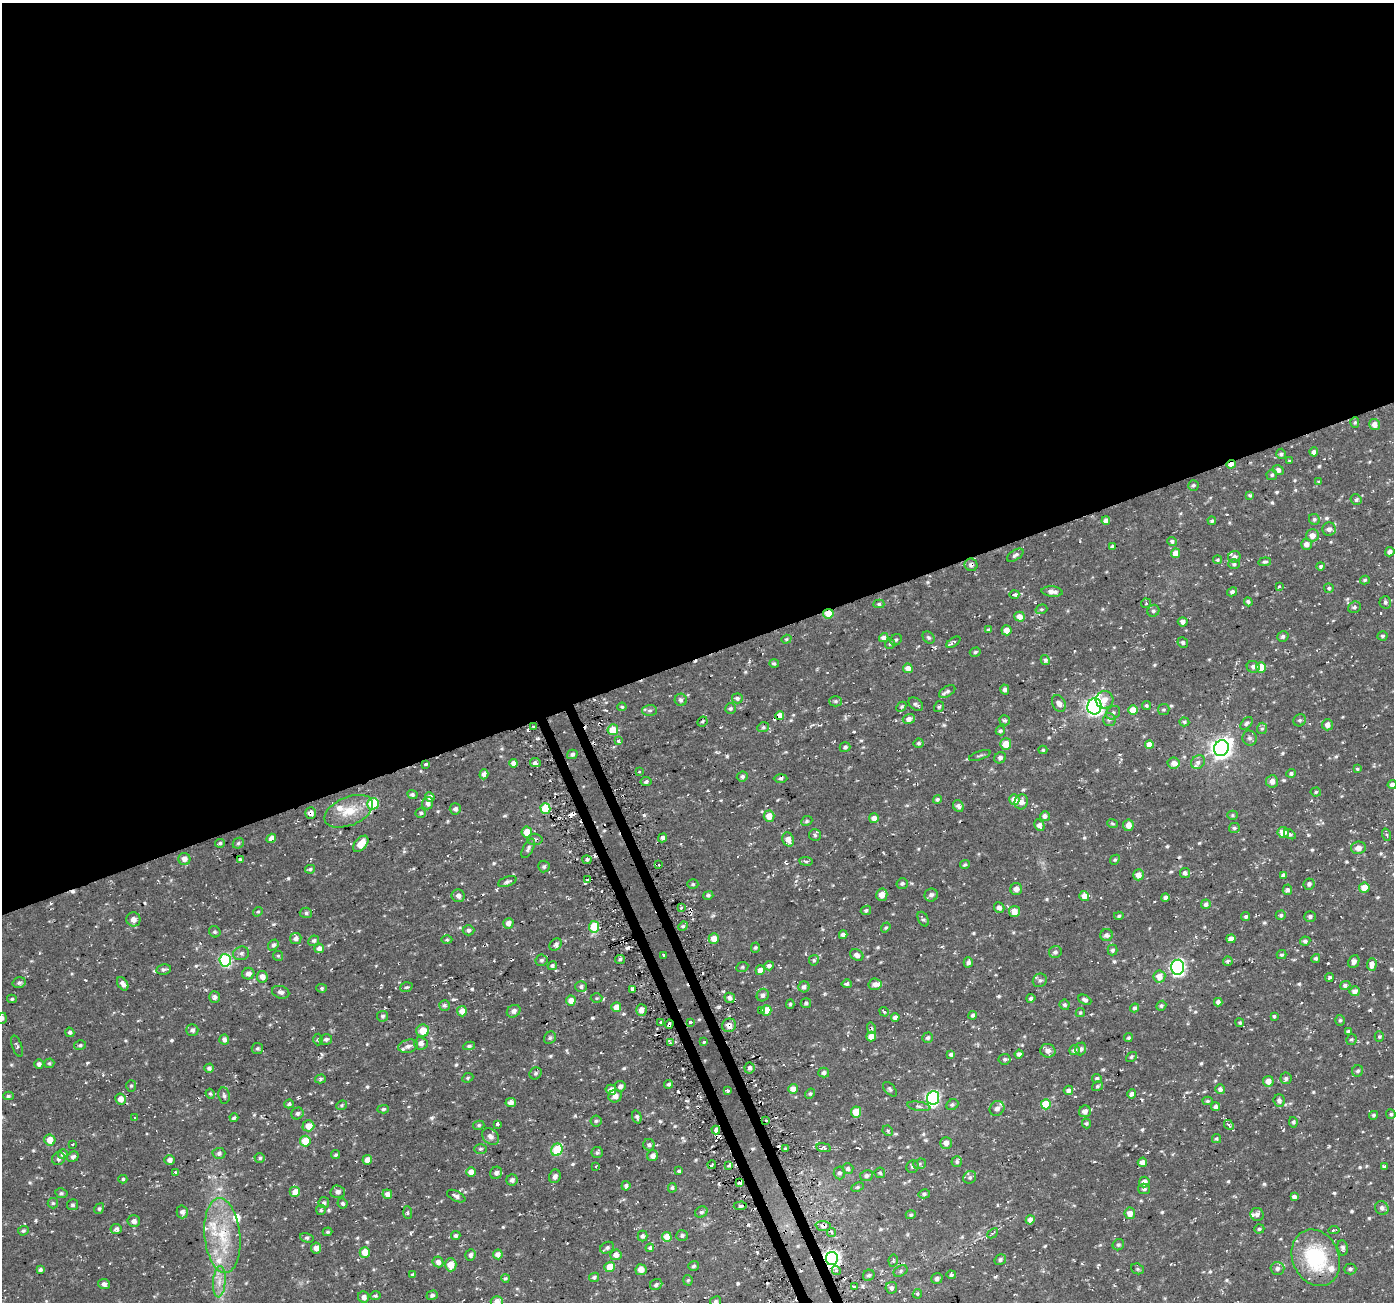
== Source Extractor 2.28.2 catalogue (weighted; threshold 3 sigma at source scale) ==
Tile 2 of 4 x 4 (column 2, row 1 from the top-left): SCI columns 1418-2809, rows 3990-5289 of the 5621 x 5436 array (HDU 1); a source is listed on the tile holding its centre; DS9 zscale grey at full resolution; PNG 1396 x 1304 px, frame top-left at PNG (2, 3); each listed source drawn as its Kron ellipse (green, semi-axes under 4 px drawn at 4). Shown black and unused: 51% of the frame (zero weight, under 2 of 3 exposures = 2% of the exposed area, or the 3 px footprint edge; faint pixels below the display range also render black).
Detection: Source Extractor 2.28.2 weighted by HDU 2 'WHT'; one run over the whole footprint, this tile lists its part. Background 0.0287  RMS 0.0075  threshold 0.034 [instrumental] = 3 sigma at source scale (4.5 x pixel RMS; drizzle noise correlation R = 1.50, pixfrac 1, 0.0396/0.0396 arcsec/px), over >= 5 px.
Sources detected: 683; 22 cosmic-ray / hot-pixel residue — neither listed nor drawn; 14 inside a brighter listed object's ellipse — not listed separately; of the other 647, all 500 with FLUX_AUTO >= 1.03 (the completeness limit of this list) listed and drawn (147 fainter detections not listed), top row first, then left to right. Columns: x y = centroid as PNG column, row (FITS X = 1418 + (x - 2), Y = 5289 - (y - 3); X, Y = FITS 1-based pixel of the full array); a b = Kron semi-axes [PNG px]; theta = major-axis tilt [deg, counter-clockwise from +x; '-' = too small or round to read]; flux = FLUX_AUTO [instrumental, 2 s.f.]
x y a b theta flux
1355 422 5 4 - 1
1374 425 5 5 - 4.8
1314 452 4 4 - 2.7
1281 454 5 4 - 1.4
1290 461 3 3 - 1.1
1231 464 5 3 - 4.9
1278 470 5 5 - 2.9
1272 475 5 5 - 1.3
1319 482 3 3 - 1.1
1193 485 5 5 - 1.5
1250 495 4 4 - 1.4
1356 499 5 5 - 1.5
1314 519 6 5 - 1.4
1106 521 4 4 - 4.1
1212 521 4 4 - 1.3
1329 529 7 6 - 3.1
1312 535 6 6 - 5.3
1172 541 5 4 - 1.6
1306 544 5 5 - 3.8
1112 546 4 3 - 1.5
1390 552 5 4 - 3.1
1176 553 5 4 - 7.4
1015 555 9 5 33 2
1234 557 6 6 - 2.7
1218 560 4 4 - 1.3
1265 562 6 4 8 1.3
1234 564 6 5 - 1.2
971 565 6 6 - 2.2
1321 566 4 4 - 1.6
1365 580 5 4 - 1.2
1279 587 4 3 - 1.5
1329 588 5 5 - 1.2
1052 592 10 5 -6 4.6
1232 592 5 4 - 2.1
1014 594 5 3 - 5.5
1248 602 4 4 - 1.7
1385 602 6 5 - 1.6
1146 603 5 5 - 1
879 604 5 4 - 1.4
1354 607 6 5 - 1.7
1041 609 6 4 18 1.3
1153 611 6 5 - 1.6
828 614 5 4 - 11
1019 617 5 5 - 6.7
1183 622 5 4 - 3.1
989 630 4 4 - 1.5
1006 630 5 5 - 5.2
1283 636 6 5 - 1.7
1383 636 5 4 - 1.3
884 638 5 4 - 3.7
929 638 7 5 -43 1.3
786 639 5 4 - 1
896 640 6 5 - 1.3
953 642 8 3 33 2.9
1183 642 5 5 - 1.6
890 644 5 5 - 1.1
975 652 5 4 - 1.3
1045 660 5 4 - 1.6
774 664 5 4 - 1.4
1253 667 6 6 - 2.4
1261 667 5 5 - 13
908 668 5 5 - 4.9
1005 690 5 4 - 2.2
947 691 9 5 31 1.7
737 698 5 5 - 2
681 700 6 6 - 2.5
1104 700 9 8 - 5.9
835 701 6 5 - 1.5
1059 703 9 6 -63 3.8
916 704 8 5 -41 1.9
1146 705 4 4 - 1.2
1094 706 8 7 - 230
622 707 4 3 - 1.4
901 707 5 4 - 1.1
939 707 5 5 - 1.3
730 708 5 5 - 1.3
650 710 7 5 1 1.8
1133 710 5 5 - 8.3
1164 710 6 5 - 1.2
1113 713 8 6 40 1.9
780 715 4 4 - 6.6
909 719 6 5 - 4.2
1109 719 6 6 - 1.8
1005 720 5 4 - 1.4
1300 720 6 5 - 1.7
702 722 5 4 - 1.2
1184 722 5 4 - 1.1
1246 723 7 5 49 1.9
1327 725 5 5 - 4.8
533 727 3 2 - 1.1
763 727 6 4 21 1.3
1262 728 6 5 - 1.2
613 730 5 5 - 15
1000 731 5 4 - 1.6
1249 738 7 7 - 2.1
618 741 4 3 - 2.3
919 743 5 5 - 1.5
1006 744 5 5 - 11
1149 745 4 4 - 8.3
845 747 5 5 - 1.5
1221 748 8 7 - 470
1043 750 4 4 - 1
572 754 5 4 - 2
980 755 11 3 19 1.2
1000 758 6 5 - 2.3
535 762 5 4 - 2.3
1198 762 7 6 - 2.4
513 763 4 4 - 3.6
1174 763 6 5 - 3.8
425 764 3 3 - 3.1
1357 769 4 3 - 1.3
639 772 4 3 - 1.4
1291 773 4 4 - 1.4
484 774 5 4 - 3.7
742 776 5 5 - 2.1
781 778 7 3 2 1.4
1272 781 6 6 - 3.8
646 782 5 4 - 1.6
1392 785 4 4 - 3.1
1316 792 5 4 - 1.1
412 794 5 4 - 1.8
430 797 5 4 - 4.2
937 799 4 4 - 1.6
1014 799 5 5 - 7.6
1021 802 7 6 - 4.8
428 803 6 5 - 3
373 804 6 6 - 31
958 806 6 5 - 2.5
455 809 6 5 - 2
545 809 5 5 - 32
349 811 26 14 23 17
310 813 6 5 - 3.1
421 813 5 4 - 1.4
1232 815 5 4 - 1
769 816 5 5 - 8.1
1045 816 5 5 - 2.8
874 818 5 5 - 4.6
807 821 6 4 24 1.3
1112 823 5 4 - 1
1039 825 6 4 -61 3.3
1128 825 6 5 - 5.2
1234 828 5 5 - 1.3
527 832 5 5 - 9.4
1283 832 5 5 - 9
1290 834 6 4 -32 1.5
815 835 6 6 - 1.4
1387 835 6 3 -70 1.1
271 838 5 4 - 5.1
663 838 5 4 - 2.6
535 839 7 5 -1 1.7
788 839 7 5 -68 7.4
220 843 5 4 - 1.4
238 843 6 5 - 1.1
361 844 9 5 50 9.5
528 848 10 5 62 2
1358 848 7 6 - 4.1
184 859 6 6 - 4.2
240 859 3 3 - 1.1
587 860 4 4 - 1.1
1115 860 5 4 - 1.1
806 861 7 3 -8 1.1
965 864 5 4 - 1.2
658 865 3 3 - 1.3
544 867 6 5 - 1.5
310 869 5 4 - 1.3
1185 873 5 5 - 2.2
1138 875 5 5 - 5.9
1284 875 4 4 - 3
588 880 3 3 - 4.5
507 882 10 5 18 2
693 884 5 4 - 1.2
902 884 5 5 - 1.7
1309 884 6 5 - 1.9
1364 888 5 5 - 9.6
1016 889 6 6 - 4.3
1287 890 5 4 - 1.7
708 895 5 4 - 1.5
882 895 6 5 - 6.3
931 895 7 6 - 2.4
458 896 6 6 - 3.1
1084 896 5 5 - 6.1
1165 898 4 4 - 2
1206 904 5 5 - 2.7
682 907 3 2 - 1.1
999 907 5 5 - 3.4
866 910 5 4 - 1.5
1014 911 5 5 - 6.7
258 912 5 4 - 1.1
306 913 6 5 - 1.5
1281 915 5 5 - 1.6
1119 916 5 4 - 1.1
1246 916 4 4 - 1.3
1310 917 6 5 - 1.8
133 919 7 7 - 3.9
923 919 8 5 -62 1.6
508 923 5 5 - 3.9
683 926 5 4 - 1.1
594 927 5 5 - 29
886 927 5 4 - 1.1
468 930 6 5 - 1.7
215 932 6 5 - 1.3
843 935 4 4 - 3
1107 935 6 6 - 2.6
296 938 6 5 - 2.7
714 939 5 5 - 8.2
1231 939 4 4 - 4.6
447 940 5 3 - 1.1
314 941 5 5 - 1.8
1305 941 5 4 - 1.7
273 945 6 5 - 2.3
556 945 7 5 46 2.2
319 948 5 4 - 4.1
755 948 5 4 - 1.1
1112 950 5 5 - 1.7
1055 952 6 6 - 2.3
241 953 8 6 16 2.2
664 955 3 3 - 3
857 955 7 5 -31 2.7
1282 955 5 4 - 1.3
278 956 5 5 - 1.1
1316 958 4 4 - 1.2
620 959 5 4 - 1.4
225 960 6 6 - 73
541 960 6 6 - 1.5
814 960 5 5 - 1.4
1228 961 5 4 - 1.8
968 962 5 4 - 2.3
1354 962 7 5 66 2.7
1372 964 6 5 - 5.1
552 966 5 4 - 1.9
769 966 5 4 - 2.5
742 967 6 5 - 1.3
1178 967 7 6 - 170
164 969 7 5 10 1.7
760 970 5 4 - 5.1
248 974 6 6 - 3.3
1159 976 6 6 - 7.4
262 977 6 5 - 4.8
1329 977 5 4 - 1.9
1040 980 7 6 - 2
19 983 7 5 16 1.7
123 984 7 5 -57 3.3
847 984 5 4 - 1.7
875 984 6 5 - 3.5
1345 985 5 4 - 1.8
406 987 6 4 19 1.4
581 987 6 5 - 1.9
804 987 5 5 - 2.6
322 988 5 4 - 1.1
632 989 3 3 - 2.1
1355 991 5 5 - 4.1
281 992 9 6 -16 2.6
763 995 6 6 - 2.1
214 997 6 5 - 2.3
597 998 6 5 - 1.1
730 998 5 5 - 2.7
1031 998 4 4 - 1.7
12 999 5 4 - 1.2
571 1000 5 5 - 6.5
1085 1000 7 4 -26 2.1
1218 1002 4 4 - 2.5
806 1003 5 4 - 1.3
790 1004 5 4 - 1.1
444 1005 5 5 - 1.8
1064 1005 5 5 - 1.5
1161 1006 5 4 - 1.2
616 1007 5 5 - 7.7
1135 1008 4 4 - 1.7
641 1010 6 5 - 4.8
766 1010 5 5 - 11
462 1011 5 5 - 6.7
514 1011 7 6 - 2.9
761 1011 3 3 - 1.5
884 1012 5 4 - 1.4
1080 1013 5 4 - 1.1
973 1015 4 4 - 1.7
383 1016 6 5 - 1.5
1274 1016 4 3 - 1
895 1017 4 4 - 3.1
2 1018 5 4 - 1.9
1340 1020 5 4 - 1.2
661 1022 3 3 - 1.5
690 1022 3 3 - 8.3
1240 1023 4 4 - 1.1
669 1024 4 3 - 2.6
729 1025 7 6 - 4.6
872 1028 6 4 -72 1.6
192 1030 6 6 - 2.4
423 1031 6 6 - 14
1348 1031 4 3 - 1.3
70 1032 5 4 - 2
871 1036 5 5 - 7
1379 1037 5 4 - 1.1
550 1038 6 5 - 1.5
928 1038 5 5 - 1.3
1128 1038 4 4 - 1.1
224 1039 5 5 - 3.1
318 1039 6 4 87 1.3
326 1039 6 5 - 2.2
1351 1039 5 5 - 1.2
704 1042 3 3 - 4.6
421 1043 6 6 - 3.8
670 1043 3 3 - 1.5
80 1045 6 5 - 1.2
17 1046 11 5 -71 1.5
408 1046 10 6 14 3.1
469 1046 6 4 9 1.5
257 1048 6 5 - 1.3
1081 1049 6 5 - 2.2
1075 1050 5 5 - 3.1
1048 1051 7 7 - 4.4
951 1054 4 3 - 1.6
1019 1054 4 4 - 2.6
1131 1057 6 4 37 1.2
1005 1059 6 5 - 1.7
49 1063 5 5 - 1.1
39 1064 5 4 - 2.2
209 1068 5 4 - 2.2
750 1068 5 5 - 2.6
1358 1071 6 5 - 1.7
824 1072 5 5 - 2.1
536 1073 6 5 - 1.4
468 1078 6 4 24 1.1
1097 1078 5 4 - 1.3
1286 1078 6 5 - 1.7
320 1079 5 4 - 1.2
1268 1081 5 5 - 5.8
668 1084 4 4 - 1.4
131 1086 6 5 - 1.1
620 1086 5 5 - 2.8
1098 1086 5 4 - 1.2
793 1089 5 4 - 6.1
890 1089 8 5 -46 1.5
1220 1089 5 4 - 2.6
611 1090 5 5 - 4.3
1068 1090 5 4 - 2.7
727 1091 4 3 - 1.3
210 1094 5 4 - 1.3
810 1094 5 4 - 1.1
1132 1094 5 4 - 2.8
224 1095 8 6 -81 1.9
8 1096 5 4 - 1.4
615 1096 6 6 - 4.9
933 1098 7 6 - 140
120 1099 5 5 - 6.9
1208 1101 5 4 - 1.3
1279 1101 6 5 - 2.4
511 1102 5 4 - 4.1
289 1104 5 4 - 1.4
1046 1104 5 5 - 25
341 1105 6 4 22 1
952 1105 6 5 - 1.4
919 1106 12 4 -9 2.3
1216 1107 4 4 - 2.6
997 1108 8 7 - 2.9
383 1109 6 4 4 1.4
1085 1111 6 6 - 3.7
856 1112 5 5 - 15
297 1113 6 5 - 1.8
1391 1114 5 4 - 1.1
1374 1115 4 4 - 1.4
135 1117 3 3 - 2.3
637 1117 7 4 -71 1.7
234 1118 4 3 - 1.5
766 1120 3 2 - 1.2
596 1121 5 5 - 1.2
1293 1122 5 4 - 1.3
497 1124 4 3 - 2.8
1086 1124 5 4 - 1.2
479 1125 5 4 - 1.2
1229 1125 5 4 - 1.3
308 1126 6 5 - 9.4
716 1130 4 3 - 6.2
888 1131 5 5 - 1.2
490 1136 9 7 -42 3.2
1216 1139 4 4 - 1.1
50 1140 6 5 - 9.2
305 1141 5 5 - 15
946 1143 6 6 - 4
72 1144 3 2 - 1.2
649 1145 6 5 - 2
824 1148 7 4 -8 1.9
480 1149 6 5 - 1.1
785 1149 3 3 - 1.3
557 1150 6 5 - 36
219 1153 6 5 - 1.9
597 1153 5 5 - 1.5
63 1154 5 4 - 2.4
335 1155 5 4 - 1.2
653 1156 5 5 - 3.6
73 1157 6 5 - 2.2
260 1158 5 5 - 1.3
59 1159 7 6 - 1.9
169 1160 5 5 - 2.6
367 1160 5 4 - 5.5
957 1162 5 5 - 1.5
1142 1162 5 4 - 4.4
920 1164 6 5 - 1.3
712 1165 4 2 - 1.8
729 1165 3 3 - 1.1
595 1166 4 3 - 1.4
912 1167 6 6 - 1.5
1384 1167 4 3 - 1.8
848 1168 5 5 - 1.9
679 1171 4 3 - 1.1
175 1172 4 3 - 1.2
471 1172 5 4 - 5.4
496 1173 6 6 - 2.4
839 1173 6 5 - 1.7
880 1173 5 5 - 1.3
555 1176 7 5 67 2.7
866 1176 6 5 - 2.1
970 1177 7 6 - 1.8
123 1179 4 4 - 1.1
512 1180 6 5 - 2.4
1144 1182 5 5 - 5
740 1183 4 2 - 2
626 1186 5 4 - 1.9
857 1187 6 4 26 1.1
672 1188 4 4 - 1.4
1144 1189 6 5 - 1.7
295 1192 5 5 - 8.3
338 1192 7 6 - 2.6
61 1193 6 4 -11 1.3
387 1194 5 5 - 4.9
924 1194 5 4 - 1.3
456 1196 10 5 -26 2.5
1294 1197 4 4 - 2.2
53 1203 5 5 - 1.2
324 1203 5 5 - 1.5
343 1203 5 5 - 1.9
72 1205 5 5 - 1.6
740 1206 6 3 2 2
1382 1208 7 6 - 2.1
99 1209 5 4 - 1.3
321 1210 5 5 - 1.1
182 1212 6 5 - 3
701 1212 6 5 - 1.6
408 1213 6 4 -85 1.1
1130 1213 6 5 - 6.2
1257 1214 6 6 - 2.3
911 1215 5 4 - 1.2
1030 1220 4 4 - 5
134 1221 6 5 - 3.1
823 1226 7 5 -5 3
116 1229 5 5 - 2.5
1259 1229 5 4 - 1.2
1334 1230 5 2 - 1.5
23 1231 5 4 - 1.4
328 1232 5 4 - 1.1
832 1233 4 4 - 1.8
993 1233 6 3 43 1
682 1235 6 5 - 1.6
222 1236 37 18 -84 35
456 1236 5 4 - 1.6
642 1236 5 5 - 1.9
667 1237 5 4 - 13
307 1238 7 4 -17 1.4
1118 1245 6 5 - 1.3
316 1248 5 5 - 4.2
607 1248 7 5 30 1.6
650 1248 4 4 - 1.5
1343 1248 8 5 -81 2.4
365 1252 5 5 - 10
498 1254 5 5 - 4.2
470 1255 6 5 - 2.3
616 1255 6 5 - 4.1
1316 1258 29 23 -66 54
832 1259 6 6 - 280
1000 1260 6 5 - 1.5
893 1261 6 4 79 1
438 1262 6 5 - 3.4
451 1265 6 5 - 11
693 1266 5 4 - 1.5
610 1267 5 5 - 11
40 1269 4 3 - 1.5
1137 1269 6 5 - 1.1
1277 1269 7 6 - 2.6
1350 1269 6 5 - 1.7
641 1270 5 5 - 4.8
836 1270 4 4 - 2
901 1271 7 5 29 1.6
413 1275 4 4 - 1.1
869 1275 6 5 - 1.5
951 1275 4 4 - 1.3
594 1277 5 4 - 1.5
505 1278 4 4 - 1.2
937 1279 6 5 - 2.3
688 1280 5 4 - 1.1
219 1282 16 6 86 6.3
104 1284 6 5 - 2.5
656 1284 6 5 - 1.7
854 1286 3 3 - 2.4
891 1288 6 5 - 2.6
917 1294 5 4 - 1.5
432 1295 5 4 - 1.7
375 1296 5 4 - 1.2
364 1297 6 5 - 3.2
716 1301 6 4 29 1.2
497 1302 6 5 - 5.3
Overlapping masked pixels (flux is a lower limit): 11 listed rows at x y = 1231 464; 971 565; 828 614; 373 804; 310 813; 535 839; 690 1022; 669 1024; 729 1025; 823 1226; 832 1259
Isophote crosses this tile's border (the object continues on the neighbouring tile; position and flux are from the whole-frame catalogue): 4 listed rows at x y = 1392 785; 2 1018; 716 1301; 497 1302